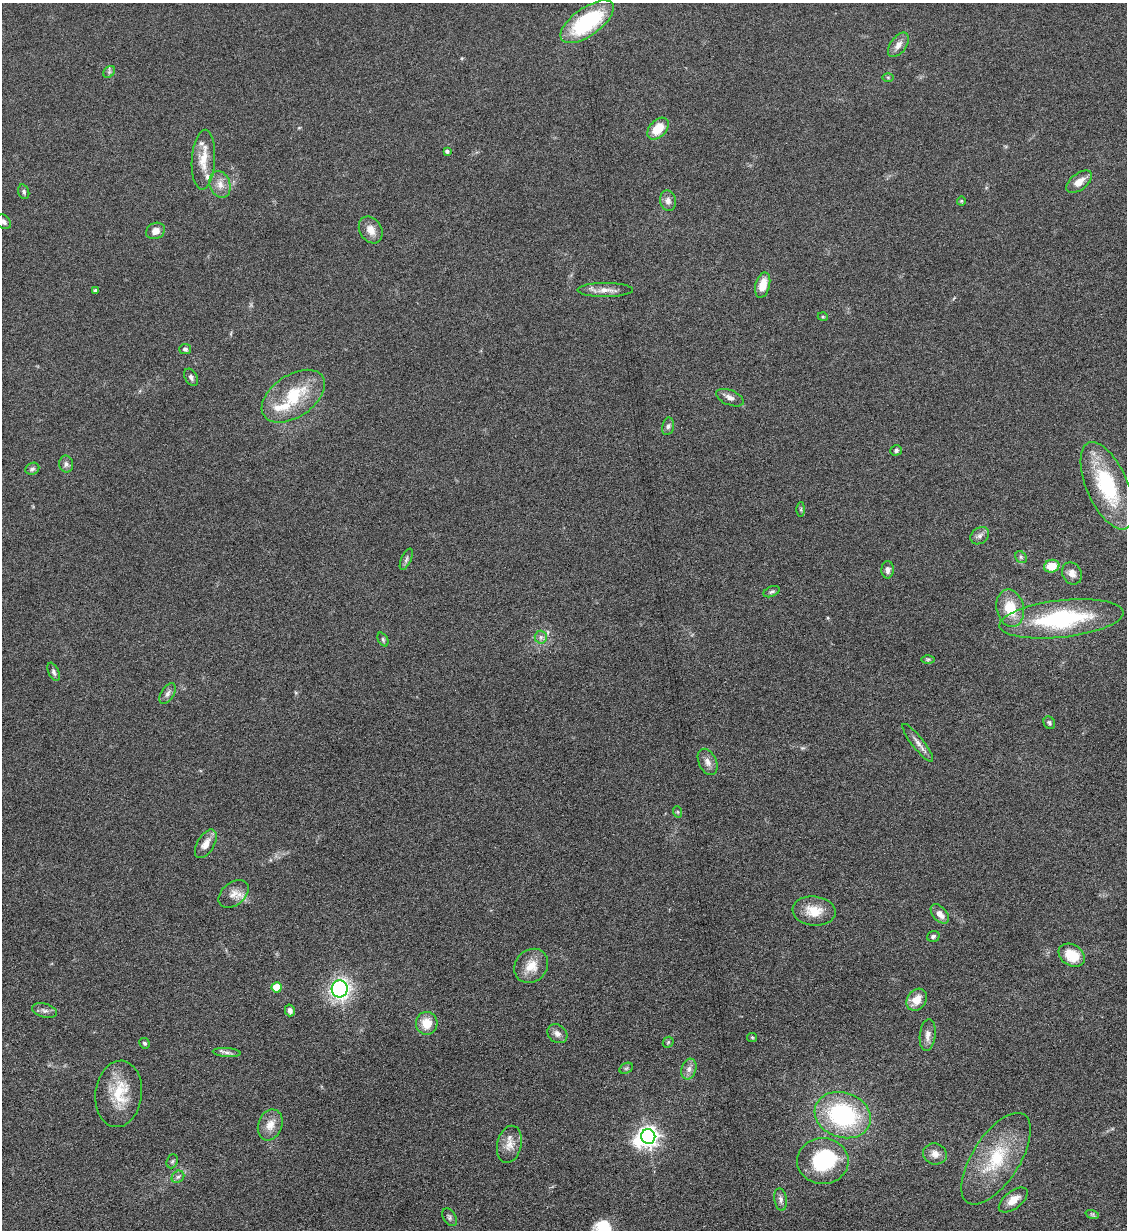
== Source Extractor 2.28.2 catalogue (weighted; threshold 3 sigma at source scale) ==
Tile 6 of 4 x 4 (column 2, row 2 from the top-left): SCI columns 1266-2390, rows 2465-3692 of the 4901 x 4928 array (HDU 1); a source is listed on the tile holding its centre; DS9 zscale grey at full resolution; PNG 1129 x 1232 px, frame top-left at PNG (2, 3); each listed source drawn as its Kron ellipse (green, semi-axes under 4 px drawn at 4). Nothing masked; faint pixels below the display range render black.
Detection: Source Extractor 2.28.2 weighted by HDU 2 'WHT'; one run over the whole footprint, this tile lists its part. Background 0.101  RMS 0.004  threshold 0.0162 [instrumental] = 3 sigma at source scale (4.09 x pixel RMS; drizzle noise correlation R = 1.36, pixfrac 0.8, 0.05/0.05 arcsec/px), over >= 5 px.
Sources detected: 89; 2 inside a brighter object's white glare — neither listed nor drawn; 5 inside a brighter listed object's ellipse — not listed separately; the other 82 listed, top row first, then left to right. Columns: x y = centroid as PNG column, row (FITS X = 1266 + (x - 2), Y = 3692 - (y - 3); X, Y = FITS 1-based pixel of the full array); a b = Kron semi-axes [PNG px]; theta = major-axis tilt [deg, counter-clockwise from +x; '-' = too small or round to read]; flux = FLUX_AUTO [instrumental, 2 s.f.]
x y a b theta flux
587 22 31 14 35 34
898 45 14 8 54 2.6
109 72 7 5 47 0.77
888 77 6 4 -1 0.49
658 129 13 8 47 7.7
447 151 4 4 - 1
203 160 30 11 87 6.9
1079 182 15 8 38 3.5
220 184 14 10 -70 3.4
24 192 7 5 -72 0.77
668 201 10 8 -78 1.9
961 201 4 4 - 0.37
3 222 8 6 -44 1.4
371 230 14 11 -58 3.9
155 231 9 8 - 2.7
763 285 13 7 76 5.3
95 290 3 3 - 0.65
605 290 28 7 0 3.5
823 317 5 3 - 0.36
185 349 6 5 - 0.93
191 377 9 6 -60 1.1
293 396 35 21 34 18
730 398 15 7 -22 2
668 426 9 6 78 1
896 450 6 5 - 0.79
66 464 8 7 - 1.2
32 469 7 6 - 0.92
1107 486 47 20 -66 31
801 509 7 4 89 0.52
980 536 10 7 39 1.5
1021 557 6 5 - 0.74
406 559 11 5 66 1.1
1052 566 8 6 15 7.6
888 570 9 6 89 1.5
1072 573 11 9 -58 2.3
772 592 8 5 24 0.82
1010 608 19 13 -78 10
1061 619 62 18 6 42
541 637 6 6 - 1.2
383 639 7 5 -64 0.61
928 659 7 4 1 0.58
54 672 10 5 -65 0.99
167 694 11 6 58 1.5
1049 723 6 5 - 0.82
918 743 23 6 -52 2.5
708 762 14 8 -65 2.4
678 812 6 3 -71 0.42
206 844 16 8 59 3.7
233 894 17 11 39 3.8
814 911 21 14 -6 7.8
940 914 11 7 -49 2.9
933 936 6 5 - 0.93
1072 955 14 10 -32 9.1
531 966 18 15 47 6.2
276 987 5 5 - 7.9
340 989 8 8 - 100
917 1000 12 9 53 5.1
44 1010 13 6 -15 1.6
290 1010 6 5 - 1.3
427 1023 11 11 - 6.5
557 1034 11 8 -39 1.9
928 1035 16 8 83 2.5
752 1037 5 4 - 0.44
668 1042 6 5 - 0.54
144 1043 5 5 - 0.66
227 1052 14 4 -4 1.5
626 1068 7 5 30 0.75
689 1069 10 7 72 2
119 1094 33 23 83 14
843 1115 29 22 -20 45
270 1125 16 12 69 4.3
648 1137 7 7 - 200
509 1144 19 12 77 4.4
935 1154 12 10 -20 2.7
996 1159 52 23 57 23
172 1161 7 5 67 0.73
823 1161 25 23 1 25
178 1177 7 5 42 0.98
781 1200 11 6 -82 1.4
1013 1200 17 8 37 4.8
1092 1214 7 4 -18 0.62
449 1217 10 6 -59 1
Isophote crosses this tile's border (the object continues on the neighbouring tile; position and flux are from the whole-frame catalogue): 1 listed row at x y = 3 222